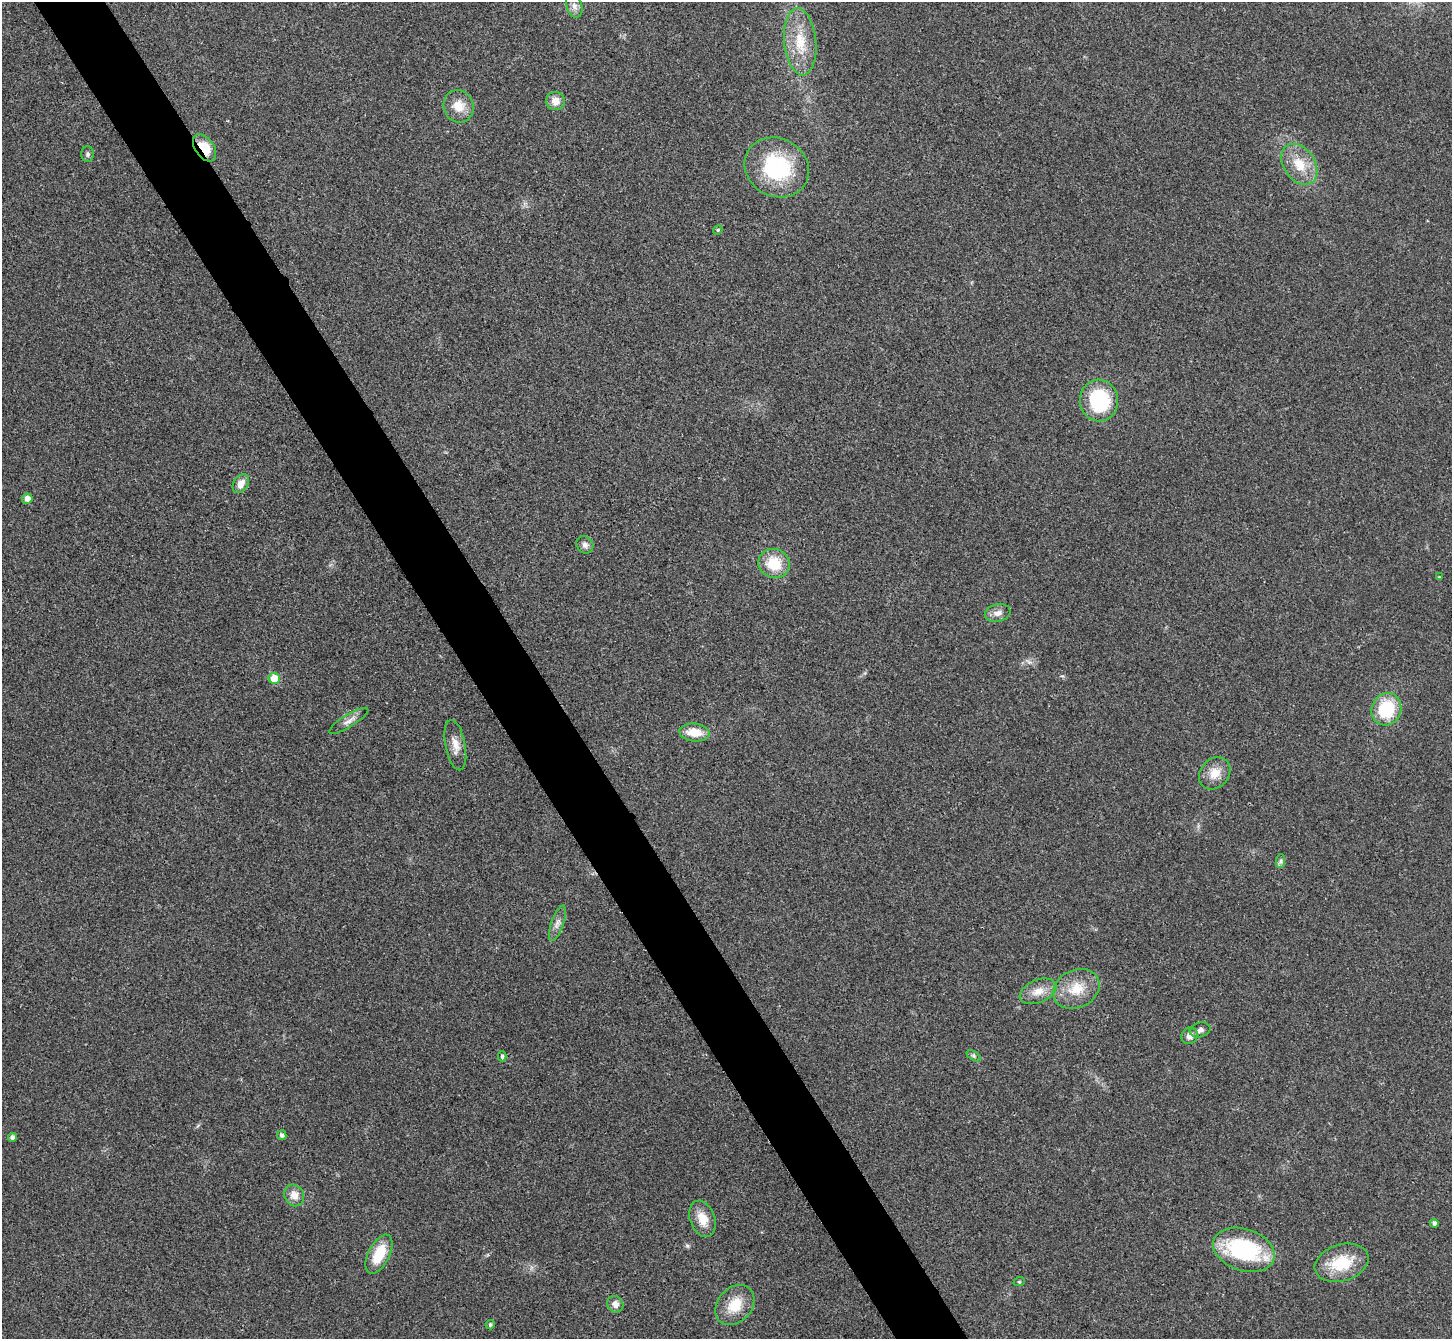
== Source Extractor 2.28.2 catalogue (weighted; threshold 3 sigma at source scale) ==
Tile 11 of 4 x 4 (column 3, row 3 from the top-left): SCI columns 2907-4356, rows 1499-2835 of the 5814 x 5807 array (HDU 1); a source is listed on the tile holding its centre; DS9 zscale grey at full resolution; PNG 1454 x 1341 px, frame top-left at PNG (2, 2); each listed source drawn as its Kron ellipse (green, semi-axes under 4 px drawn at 4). Shown black and unused: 5% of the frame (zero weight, under 3 of 4 exposures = <1% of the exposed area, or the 3 px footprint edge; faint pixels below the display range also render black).
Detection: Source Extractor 2.28.2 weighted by HDU 2 'WHT'; one run over the whole footprint, this tile lists its part. Background 0.0326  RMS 0.0062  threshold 0.0279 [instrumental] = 3 sigma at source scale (4.5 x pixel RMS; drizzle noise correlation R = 1.50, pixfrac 1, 0.05/0.05 arcsec/px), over >= 5 px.
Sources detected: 42; all 42 listed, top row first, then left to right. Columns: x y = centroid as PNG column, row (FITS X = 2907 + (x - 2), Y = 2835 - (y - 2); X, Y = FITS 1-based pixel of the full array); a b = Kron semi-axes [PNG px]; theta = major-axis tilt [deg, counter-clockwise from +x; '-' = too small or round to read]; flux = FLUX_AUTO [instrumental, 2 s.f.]
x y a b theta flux
574 6 12 7 -73 3.3
800 42 34 16 -84 20
555 101 9 9 - 5.9
459 106 16 14 -68 10
204 148 15 9 -54 14
88 154 8 6 90 1.5
1299 164 22 15 -56 15
777 167 33 29 -29 54
718 230 5 4 - 0.91
1099 401 21 19 -85 45
241 484 10 7 58 5.7
27 499 5 5 - 4.3
585 545 9 8 - 2.7
774 563 16 14 -18 18
1439 577 4 4 - 0.54
998 613 13 8 12 3.9
274 679 5 5 - 14
1386 709 16 14 66 30
349 721 22 6 32 4
694 732 15 9 -5 11
455 745 25 10 -79 6.6
1215 773 17 14 49 8.5
1281 861 7 4 89 1.3
557 923 19 6 71 3.5
1076 989 24 19 26 15
1038 991 19 11 22 7.7
1200 1030 10 7 17 2.6
1189 1036 8 7 - 4.3
502 1056 5 4 - 1.3
974 1056 7 4 -32 1.3
282 1135 5 4 - 1.7
13 1137 4 4 - 2.6
294 1195 11 9 -61 5.8
703 1219 19 12 -70 9.8
1434 1223 4 4 - 2
1244 1250 32 21 -18 62
379 1254 21 10 63 18
1342 1263 27 18 17 23
1019 1282 6 3 18 0.63
615 1304 8 7 - 3.7
735 1305 22 17 48 15
490 1325 5 4 - 1.1
Overlapping masked pixels (flux is a lower limit): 1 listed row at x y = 204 148